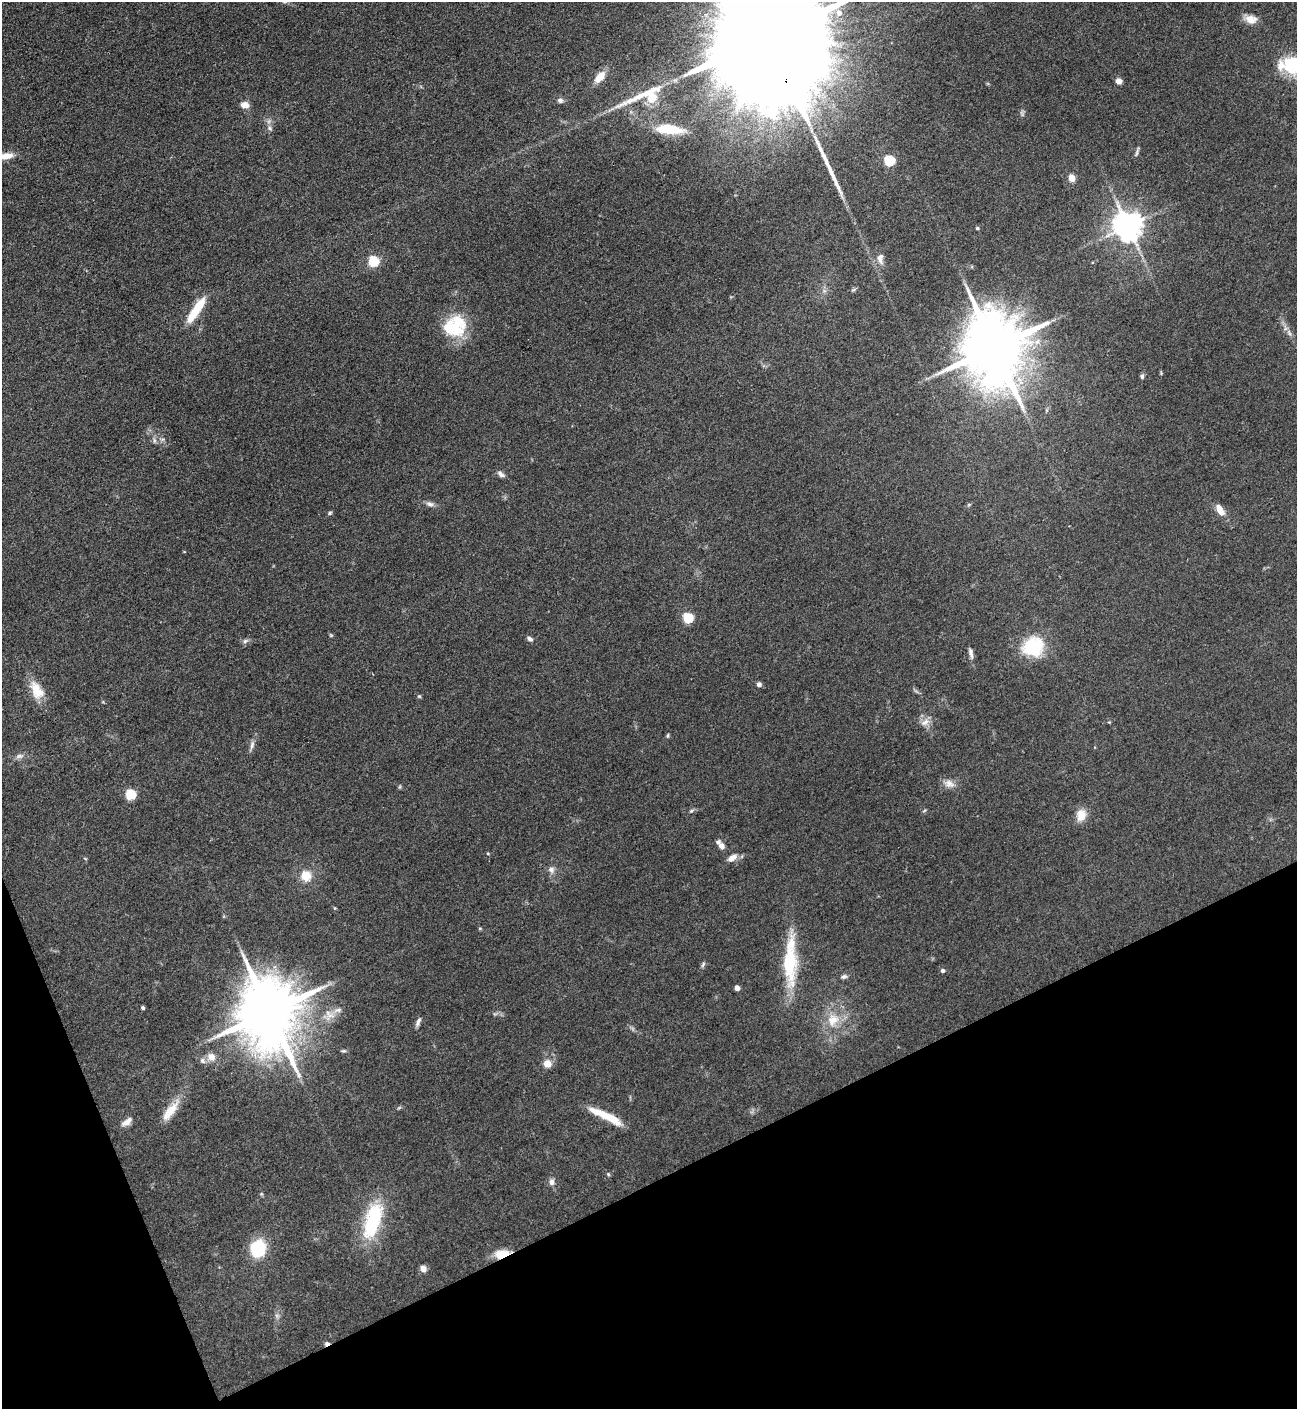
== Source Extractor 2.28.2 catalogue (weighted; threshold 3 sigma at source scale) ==
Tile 14 of 4 x 4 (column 2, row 4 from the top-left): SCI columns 1581-2875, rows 2-1408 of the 5618 x 5630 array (HDU 1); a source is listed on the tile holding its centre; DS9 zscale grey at full resolution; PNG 1299 x 1411 px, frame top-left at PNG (2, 2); no overlay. Shown black and unused: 20% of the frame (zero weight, under 3 of 4 exposures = <1% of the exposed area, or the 3 px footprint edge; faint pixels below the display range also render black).
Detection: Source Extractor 2.28.2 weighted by HDU 2 'WHT'; one run over the whole footprint, this tile lists its part. Background 0.0649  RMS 0.0058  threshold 0.0261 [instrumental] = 3 sigma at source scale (4.5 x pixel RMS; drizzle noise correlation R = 1.50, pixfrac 1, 0.05/0.05 arcsec/px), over >= 5 px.
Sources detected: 92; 2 too faint to see at this stretch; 1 cosmic-ray / hot-pixel residue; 1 long thin detection or spike segment (spike, bleed or trail) — not listed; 6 inside a brighter listed object's ellipse — not listed separately; the other 82 listed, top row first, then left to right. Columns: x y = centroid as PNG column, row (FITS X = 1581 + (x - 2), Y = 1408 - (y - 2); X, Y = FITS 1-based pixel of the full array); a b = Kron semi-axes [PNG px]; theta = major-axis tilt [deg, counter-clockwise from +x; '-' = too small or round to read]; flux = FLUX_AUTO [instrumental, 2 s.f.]
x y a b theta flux
839 13 7 6 - 3.5
1250 19 16 10 -15 5.9
768 37 67 22 -68 55000
1293 65 25 18 -32 37
600 77 14 8 50 8.4
1119 81 6 6 - 3.5
648 97 45 15 13 40
560 100 8 7 - 1.9
244 105 10 7 -2 4
270 128 7 5 -23 1.4
669 129 33 10 -5 21
1137 152 14 3 70 1.4
6 156 15 7 9 7.1
889 160 5 5 - 50
1071 178 5 4 - 14
1127 226 9 8 - 960
977 228 4 4 - 0.94
880 258 16 9 -89 4.5
373 261 5 5 - 45
853 290 7 4 30 1
196 310 31 8 56 19
457 325 33 22 90 26
1289 333 11 5 -64 2.4
994 348 20 16 -74 5900
1142 376 7 5 83 1.3
154 441 8 4 -82 1.3
501 474 11 6 -39 2.2
430 504 12 6 -7 2.4
969 504 6 4 2 0.77
1220 510 14 7 -60 6.6
330 513 6 4 41 0.94
687 618 5 5 - 39
331 635 6 4 -45 0.69
529 639 7 5 -34 1.9
245 641 9 6 54 1.6
1033 647 20 18 30 36
971 653 15 5 -80 2.5
759 684 6 6 - 1.6
37 690 25 14 -63 13
419 696 5 5 - 0.74
925 722 13 8 33 4.1
668 736 6 4 73 0.81
252 745 13 5 78 2.5
19 756 13 6 9 2.6
949 784 16 10 -20 4.6
400 787 6 4 89 0.71
130 794 5 5 - 40
691 811 7 4 31 1
924 811 6 3 21 0.67
1081 815 15 12 73 7.1
721 845 13 6 -52 3.9
488 853 4 3 - 0.59
732 858 14 7 34 4
551 869 9 8 - 2.8
306 876 9 9 - 11
335 908 5 3 - 0.55
480 928 5 3 - 0.58
789 962 54 16 -88 38
703 964 8 5 63 1.2
943 971 5 4 - 1.7
844 977 8 6 12 1.5
737 988 4 4 - 5.3
143 1008 4 4 - 1.1
269 1012 19 16 -78 5300
495 1014 7 4 -17 0.98
833 1020 20 16 63 13
418 1022 12 5 68 2.1
343 1051 7 4 2 0.96
211 1057 10 10 - 5.2
547 1064 7 7 - 6.4
399 1108 6 4 20 0.78
172 1110 29 12 56 11
611 1118 29 9 -28 13
127 1122 15 7 37 4.2
608 1174 5 4 - 0.72
551 1182 9 7 84 2.5
261 1194 5 5 - 0.74
373 1220 48 19 73 41
258 1248 15 14 - 31
502 1254 18 9 15 10
423 1269 8 7 - 3
277 1316 6 6 - 1.4
Overlapping masked pixels (flux is a lower limit): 3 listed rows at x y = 768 37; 269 1012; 502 1254
Isophote crosses this tile's border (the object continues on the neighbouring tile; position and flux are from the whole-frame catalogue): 3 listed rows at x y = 768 37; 1293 65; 6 156